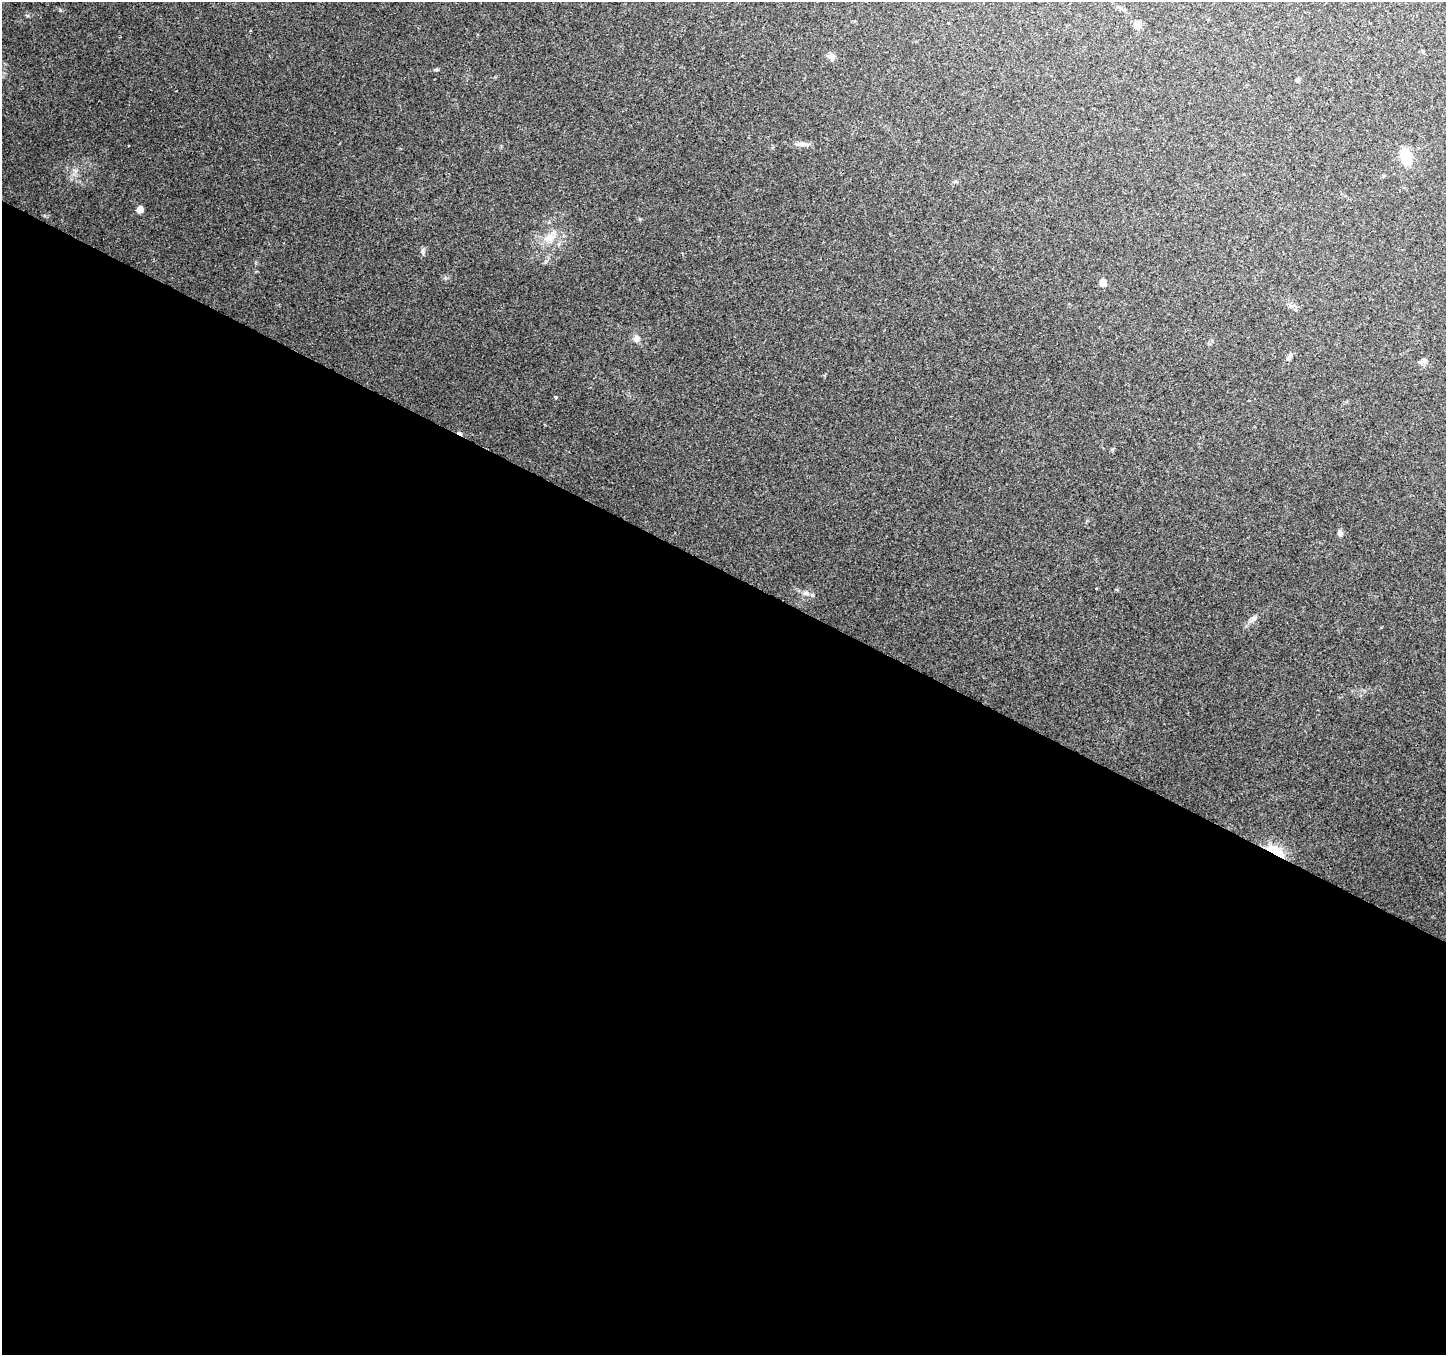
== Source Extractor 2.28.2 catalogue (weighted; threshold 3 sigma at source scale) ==
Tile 14 of 4 x 4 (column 2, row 4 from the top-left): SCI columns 1447-2890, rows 201-1553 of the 5785 x 5878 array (HDU 1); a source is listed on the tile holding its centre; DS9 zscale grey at full resolution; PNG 1448 x 1357 px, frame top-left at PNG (2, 2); no overlay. Shown black and unused: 58% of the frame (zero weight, under 2 of 3 exposures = <1% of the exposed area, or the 3 px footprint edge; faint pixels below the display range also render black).
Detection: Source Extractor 2.28.2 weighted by HDU 2 'WHT'; one run over the whole footprint, this tile lists its part. Background 0.142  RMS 0.0071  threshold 0.0321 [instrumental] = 3 sigma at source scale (4.5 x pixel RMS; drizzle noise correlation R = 1.50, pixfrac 1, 0.0396/0.0396 arcsec/px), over >= 5 px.
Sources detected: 19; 1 cosmic-ray / hot-pixel residue — not listed; the other 18 listed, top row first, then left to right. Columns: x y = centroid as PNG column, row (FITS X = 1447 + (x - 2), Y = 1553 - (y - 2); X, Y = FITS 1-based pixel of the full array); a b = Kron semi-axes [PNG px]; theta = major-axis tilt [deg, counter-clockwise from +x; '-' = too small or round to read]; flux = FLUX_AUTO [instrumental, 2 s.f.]
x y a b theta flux
1137 25 6 6 - 8.8
1423 51 6 4 -68 0.85
831 57 10 7 -37 2.7
1298 79 6 5 - 1.2
801 144 14 6 0 3.4
1406 157 12 8 -78 27
140 209 6 6 - 5.5
549 238 16 12 41 9.4
423 252 8 6 -74 1.9
1103 283 6 6 - 5.9
636 338 9 8 - 3
1289 357 12 6 54 2.2
556 397 3 3 - 1.5
1340 533 7 6 - 2.3
1096 588 3 3 - 1.5
806 593 10 7 -20 3.7
1254 619 9 5 62 2.2
1275 851 18 8 -32 31
Overlapping masked pixels (flux is a lower limit): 1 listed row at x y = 1275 851
Unlisted compact peaks at least as high as the median listed source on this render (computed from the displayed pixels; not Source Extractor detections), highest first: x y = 436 70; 28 16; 60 10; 75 171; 640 219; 445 278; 1112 449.